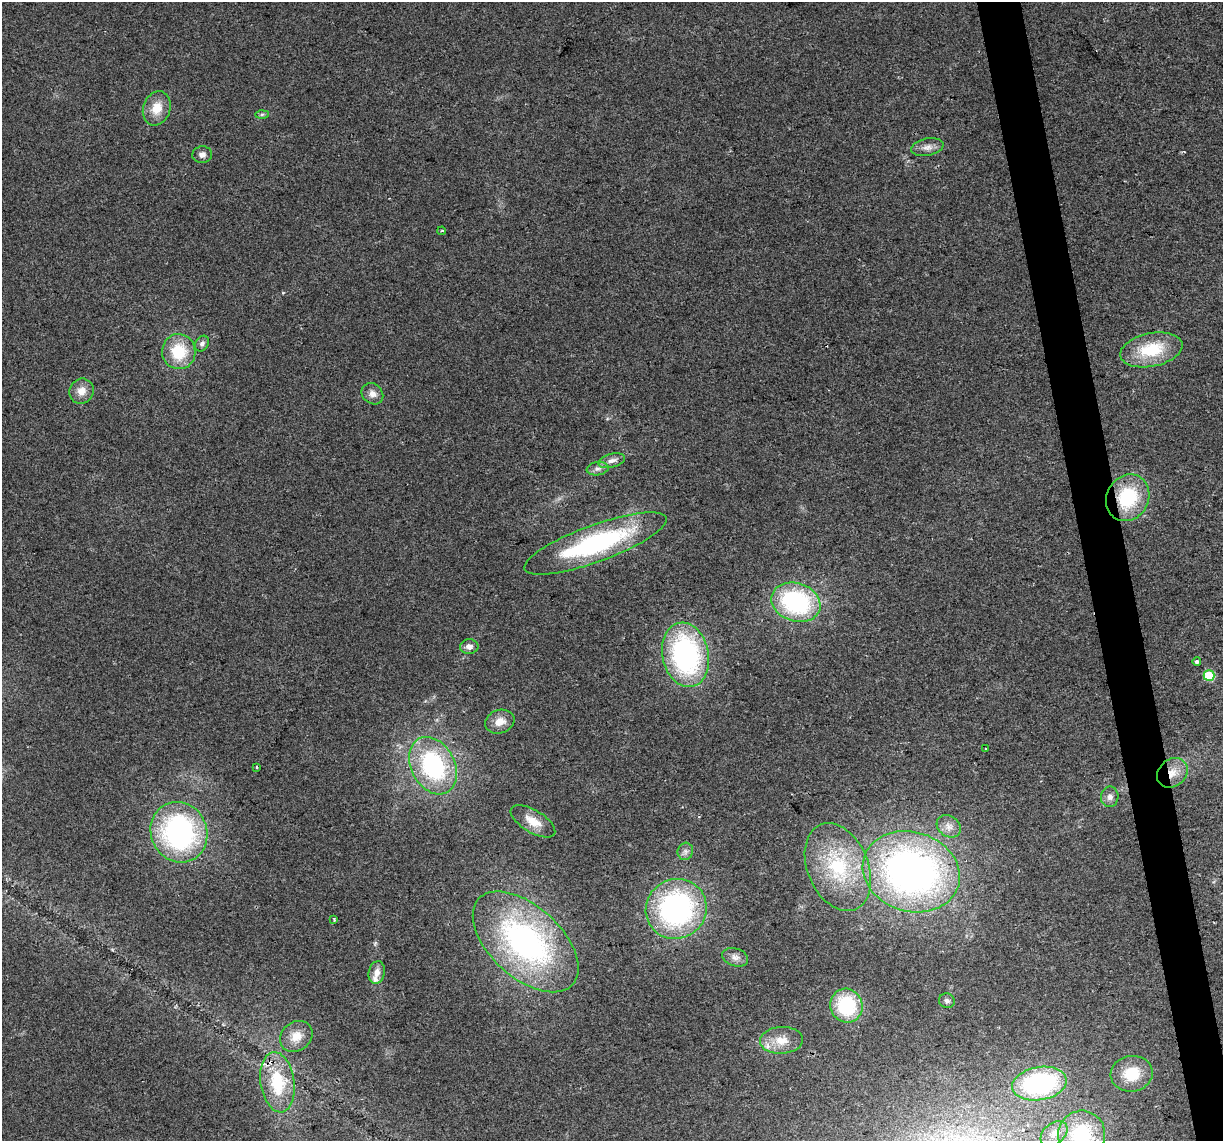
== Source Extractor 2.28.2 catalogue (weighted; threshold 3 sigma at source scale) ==
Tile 6 of 4 x 4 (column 2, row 2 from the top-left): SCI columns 1222-2442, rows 2353-3491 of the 4883 x 4659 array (HDU 1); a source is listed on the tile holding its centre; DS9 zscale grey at full resolution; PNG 1225 x 1143 px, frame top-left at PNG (2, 2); each listed source drawn as its Kron ellipse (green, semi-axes under 4 px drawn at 4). Shown black and unused: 3% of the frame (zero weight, under 2 of 3 exposures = <1% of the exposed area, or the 3 px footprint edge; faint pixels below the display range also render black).
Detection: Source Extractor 2.28.2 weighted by HDU 2 'WHT'; one run over the whole footprint, this tile lists its part. Background 0.0499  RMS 0.0068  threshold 0.0307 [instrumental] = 3 sigma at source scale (4.5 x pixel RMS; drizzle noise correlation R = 1.50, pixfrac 1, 0.0396/0.0396 arcsec/px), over >= 5 px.
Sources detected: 48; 1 cosmic-ray / hot-pixel residue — neither listed nor drawn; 2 inside a brighter listed object's ellipse — not listed separately; the other 45 listed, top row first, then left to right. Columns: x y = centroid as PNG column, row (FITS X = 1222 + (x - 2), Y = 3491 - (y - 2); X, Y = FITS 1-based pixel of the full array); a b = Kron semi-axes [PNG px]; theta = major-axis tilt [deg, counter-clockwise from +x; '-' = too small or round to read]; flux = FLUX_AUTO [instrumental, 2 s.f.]
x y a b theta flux
157 108 17 13 71 12
262 114 6 4 2 1.2
927 147 16 8 12 4.7
202 155 10 8 8 3.4
442 231 4 3 - 0.91
202 344 8 6 59 2.2
1151 350 31 16 12 32
179 352 17 16 - 26
81 391 13 12 - 7.2
372 394 12 9 -42 4.7
612 461 14 6 15 4.2
598 469 11 6 8 3.1
1128 498 24 21 60 44
595 543 75 18 20 110
796 602 25 19 -19 93
469 647 9 7 5 3.7
686 655 32 23 -78 130
1197 662 4 3 - 3.9
1209 676 5 5 - 41
500 722 15 11 19 7.7
985 749 3 2 - 1
433 766 30 22 -62 87
257 767 3 3 - 1.5
1172 773 16 13 42 11
1110 797 10 8 88 3.4
533 821 25 11 -31 11
949 826 13 10 -37 4.9
179 832 31 28 -64 140
685 851 9 7 74 2.7
838 867 46 30 -67 59
911 872 49 39 -18 330
676 909 31 29 36 150
334 920 3 2 - 0.75
526 942 64 35 -42 180
735 957 13 9 -17 4.1
377 972 11 8 78 6.1
947 1001 8 7 - 2.4
846 1006 17 16 - 46
296 1036 17 14 38 10
781 1040 21 13 3 12
1132 1074 21 18 9 21
277 1082 30 17 -82 36
1039 1084 27 16 10 100
1054 1134 15 10 42 7.3
1082 1135 24 23 - 49
Overlapping masked pixels (flux is a lower limit): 2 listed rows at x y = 1128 498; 1172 773
Isophote crosses this tile's border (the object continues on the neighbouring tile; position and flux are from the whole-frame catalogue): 1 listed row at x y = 1082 1135